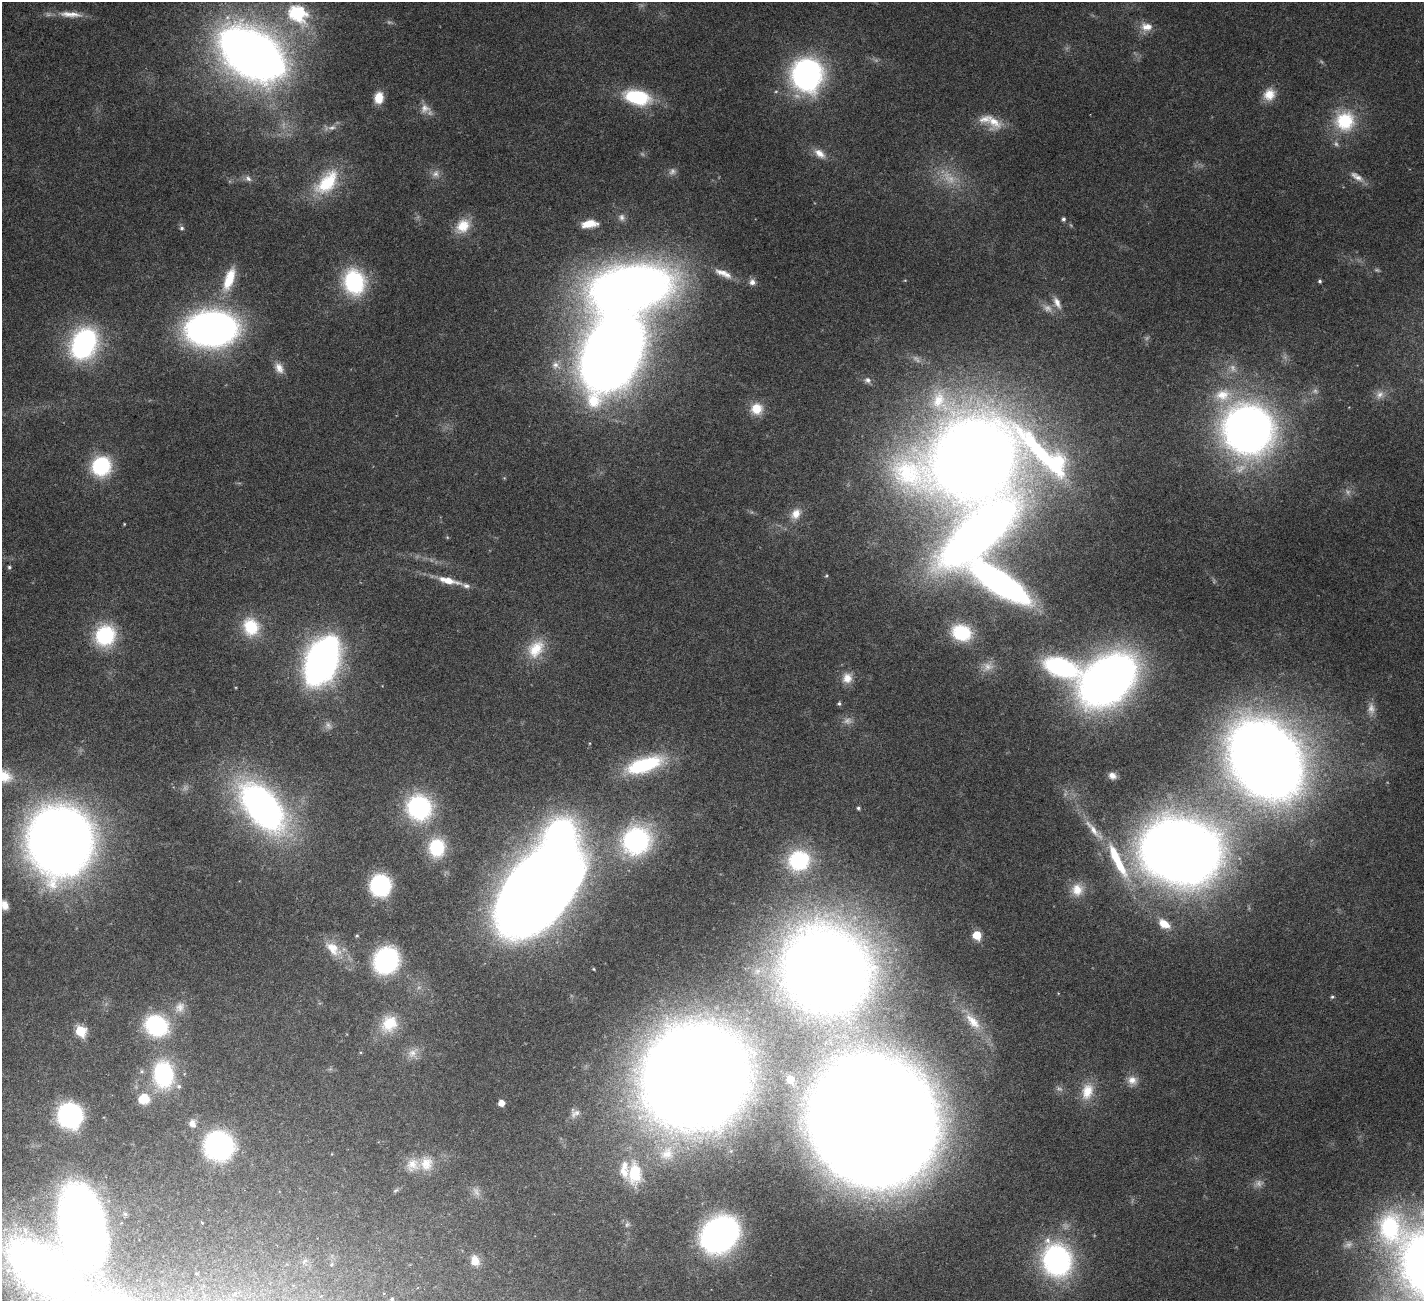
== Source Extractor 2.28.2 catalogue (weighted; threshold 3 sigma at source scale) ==
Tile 7 of 4 x 4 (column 3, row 2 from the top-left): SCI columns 2844-4265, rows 2894-4192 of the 5741 x 5680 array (HDU 1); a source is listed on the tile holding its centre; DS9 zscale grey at full resolution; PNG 1426 x 1303 px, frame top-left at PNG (2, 2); no overlay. Nothing masked; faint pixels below the display range render black.
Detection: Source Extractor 2.28.2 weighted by HDU 2 'WHT'; one run over the whole footprint, this tile lists its part. Background 0.0348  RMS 0.0021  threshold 0.00866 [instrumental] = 3 sigma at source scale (4.09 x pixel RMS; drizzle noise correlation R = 1.36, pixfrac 0.8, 0.05/0.05 arcsec/px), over >= 5 px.
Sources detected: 144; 21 too faint to see at this stretch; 2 inside a brighter object's white glare — not listed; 7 inside a brighter listed object's ellipse — not listed separately; the other 114 listed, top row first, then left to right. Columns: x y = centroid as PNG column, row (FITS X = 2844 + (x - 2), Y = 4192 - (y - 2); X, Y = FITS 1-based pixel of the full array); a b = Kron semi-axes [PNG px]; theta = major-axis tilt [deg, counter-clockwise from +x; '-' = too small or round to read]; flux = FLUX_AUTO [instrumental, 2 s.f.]
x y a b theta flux
296 13 10 8 -40 23
70 14 35 8 -4 2.8
1146 27 16 11 -4 2.2
252 54 39 23 -33 360
807 75 29 26 89 49
1269 94 16 13 56 2.9
638 97 22 12 -12 16
379 98 13 10 84 3
425 108 15 13 4 1.8
1345 121 26 25 - 11
994 122 25 17 -52 3.9
820 153 17 9 -38 1.9
435 174 12 10 66 1.3
1357 177 21 8 -34 1.8
248 178 10 8 -43 0.82
327 182 40 21 49 11
1063 219 5 4 - 0.45
589 224 18 8 7 2.9
463 226 21 16 47 4.3
182 228 5 5 - 0.47
723 272 24 8 -13 2.2
229 279 34 12 70 6.2
905 280 5 3 - 0.15
1320 281 4 4 - 0.36
354 282 28 23 -75 17
752 282 8 7 - 0.98
1057 303 18 8 -63 1.5
211 329 40 26 4 110
84 343 26 19 65 41
612 353 52 33 66 430
555 365 12 10 -32 1.5
279 368 15 11 -62 1.8
867 380 9 7 -24 0.84
1380 394 12 10 55 1.4
939 401 34 25 -77 12
757 409 14 14 - 3.4
1248 429 48 46 -50 120
1044 455 133 30 -42 48
974 458 67 52 18 420
101 466 18 17 - 16
796 514 16 12 58 2.4
124 524 4 3 - 0.16
977 535 95 35 41 150
447 537 5 4 - 0.2
9 567 4 4 - 0.29
826 576 5 3 - 0.21
448 580 16 7 -13 3
1000 583 71 22 -33 59
466 586 25 5 -20 1.2
251 627 22 19 -69 7.8
961 633 20 16 -19 10
105 635 24 22 65 13
536 649 27 20 52 5.9
322 660 28 16 66 180
1061 667 38 19 -17 25
847 678 14 12 71 2.2
1108 680 46 32 39 150
839 704 5 5 - 0.33
328 725 11 8 -56 0.93
1266 759 50 38 -56 440
644 765 42 16 18 18
3 776 27 17 -11 6.3
1112 776 9 7 -23 1.1
262 807 49 27 -50 86
419 808 26 25 - 23
858 808 4 3 - 0.36
1093 830 38 8 -49 3.5
636 840 35 32 37 26
60 841 41 38 -83 370
437 848 20 18 88 9.5
1180 851 44 34 -11 530
799 860 23 21 20 15
1117 860 51 10 -64 10
380 885 15 14 - 26
1077 890 17 15 90 3.1
537 891 66 38 49 520
5 905 10 7 -66 1.6
1164 924 13 8 -34 2.8
977 935 6 5 - 7.3
357 936 5 3 - 0.22
333 949 28 15 -43 4.5
386 960 20 18 57 33
827 970 51 46 -39 420
1332 997 5 5 - 0.31
180 1007 17 12 54 2.3
973 1021 30 13 -48 4.6
389 1024 25 21 55 6.1
156 1025 24 20 -28 18
81 1031 6 6 - 12
412 1053 17 10 40 2
163 1074 27 20 -85 20
695 1076 57 54 53 880
790 1079 5 5 - 3.4
1132 1080 13 11 -17 1.8
1087 1091 23 15 74 4.3
143 1099 14 13 - 3.8
501 1103 5 5 - 1.9
575 1113 14 9 26 1.1
70 1115 14 13 - 59
874 1121 88 78 -55 900
192 1123 11 9 -69 1.3
219 1146 23 22 - 37
667 1153 22 18 53 5.3
426 1164 20 18 80 4.2
635 1173 28 18 89 8
396 1190 9 4 35 0.36
82 1224 52 30 -84 210
1390 1228 46 35 -88 25
25 1231 13 6 -77 1.6
720 1234 29 23 41 77
1057 1260 33 28 -73 41
475 1261 11 8 -72 2.9
41 1267 44 24 -34 170
392 1299 4 4 - 0.29
Isophote crosses this tile's border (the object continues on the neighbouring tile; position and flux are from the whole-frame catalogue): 3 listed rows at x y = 3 776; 5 905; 41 1267